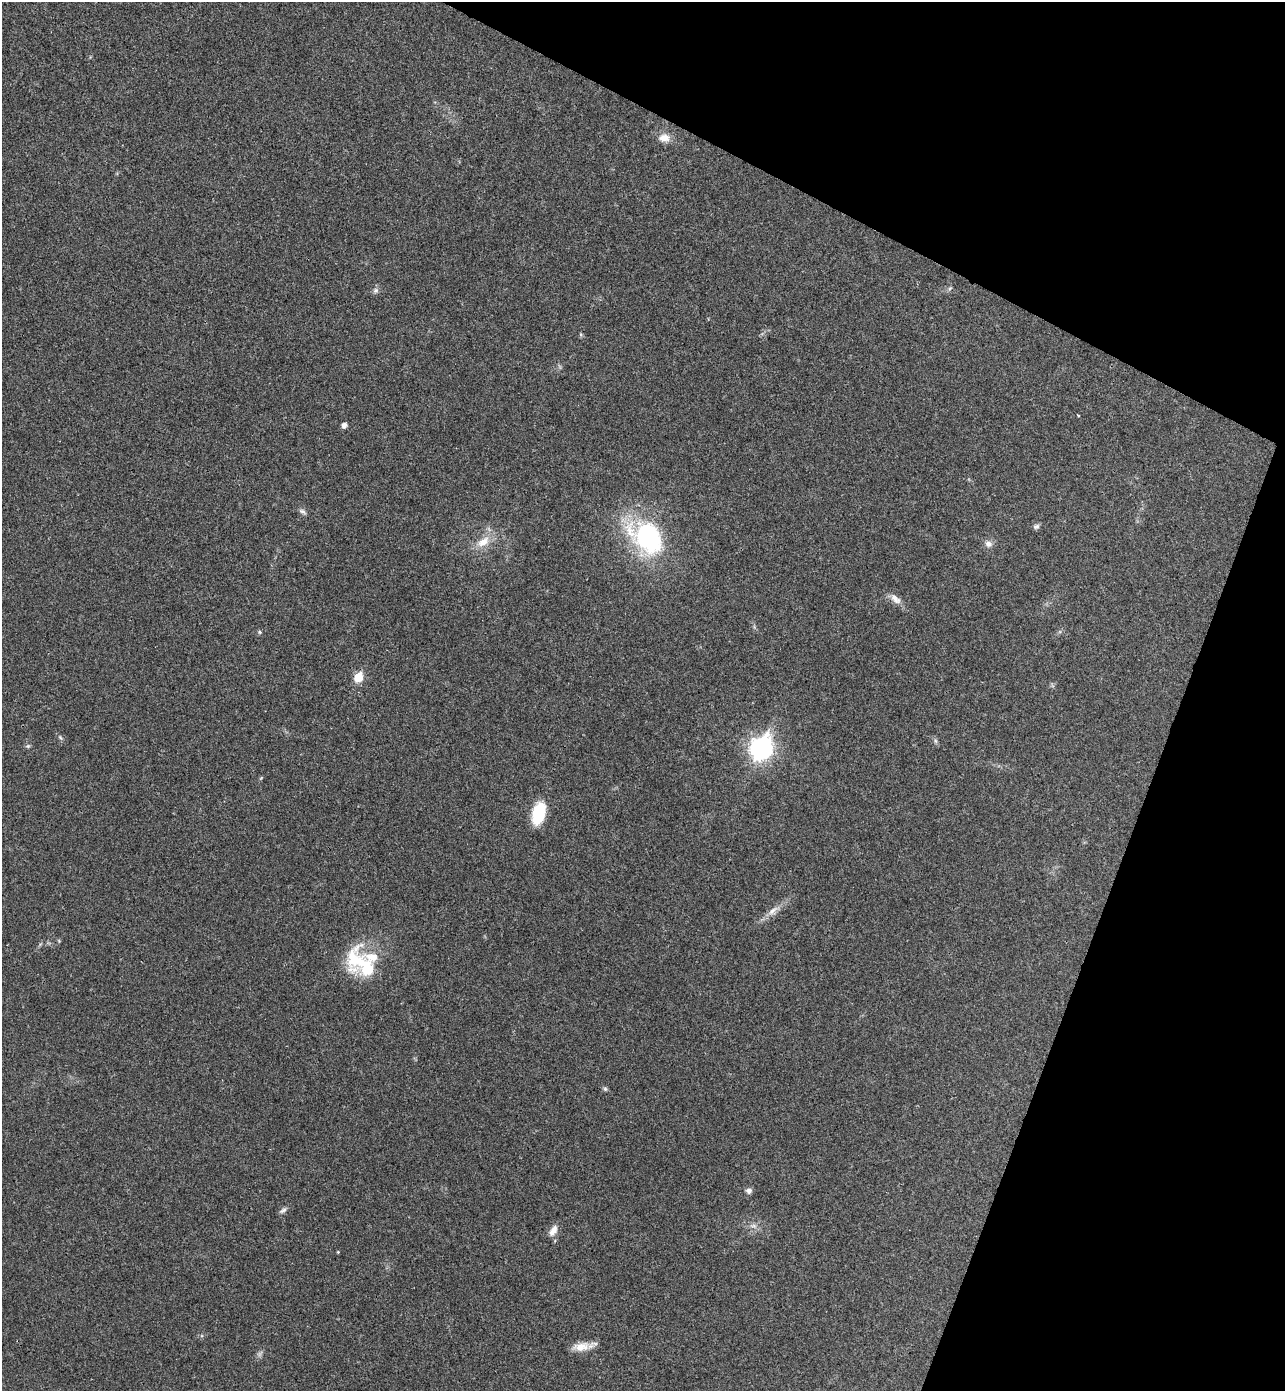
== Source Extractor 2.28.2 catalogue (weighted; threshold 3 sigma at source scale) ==
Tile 8 of 4 x 4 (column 4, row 2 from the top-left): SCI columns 4043-5325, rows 2808-4196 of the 5652 x 5613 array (HDU 1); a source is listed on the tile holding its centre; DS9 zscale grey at full resolution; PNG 1287 x 1393 px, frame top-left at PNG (2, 2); no overlay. Shown black and unused: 20% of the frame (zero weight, under 3 of 4 exposures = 6% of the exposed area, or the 3 px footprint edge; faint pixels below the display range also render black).
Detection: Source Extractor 2.28.2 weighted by HDU 2 'WHT'; one run over the whole footprint, this tile lists its part. Background 0.0786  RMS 0.0047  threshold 0.0214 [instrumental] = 3 sigma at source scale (4.5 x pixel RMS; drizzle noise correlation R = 1.50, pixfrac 1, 0.05/0.05 arcsec/px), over >= 5 px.
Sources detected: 33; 1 too faint to see at this stretch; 1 inside a brighter object's white glare — not listed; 2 inside a brighter listed object's ellipse — not listed separately; the other 29 listed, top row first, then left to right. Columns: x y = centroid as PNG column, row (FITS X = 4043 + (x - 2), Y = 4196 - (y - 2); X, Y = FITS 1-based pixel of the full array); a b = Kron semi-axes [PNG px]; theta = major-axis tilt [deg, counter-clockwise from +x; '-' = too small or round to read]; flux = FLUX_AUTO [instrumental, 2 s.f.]
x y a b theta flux
664 138 15 11 2 5
950 288 6 4 44 0.75
376 290 9 7 45 1.5
581 335 5 5 - 0.69
1078 415 3 3 - 0.51
344 425 5 5 - 2.4
302 511 11 5 -30 1.4
1036 526 8 6 16 1.3
646 537 41 29 -46 73
483 542 21 11 36 7.8
988 544 10 9 - 2.6
895 599 17 9 -45 4
260 632 5 5 - 0.69
358 677 6 5 - 16
60 737 9 4 -55 0.89
935 741 8 4 -81 1
28 746 6 6 - 0.8
759 748 12 10 53 200
538 813 22 12 75 21
773 911 20 9 38 4.7
59 941 6 4 -72 0.49
357 961 36 32 -78 26
605 1089 7 5 -68 0.88
749 1191 7 7 - 1.9
283 1210 11 5 33 1.4
753 1226 12 6 -11 2.3
553 1231 14 8 61 3.8
338 1252 4 3 - 0.4
581 1347 23 10 7 6.2